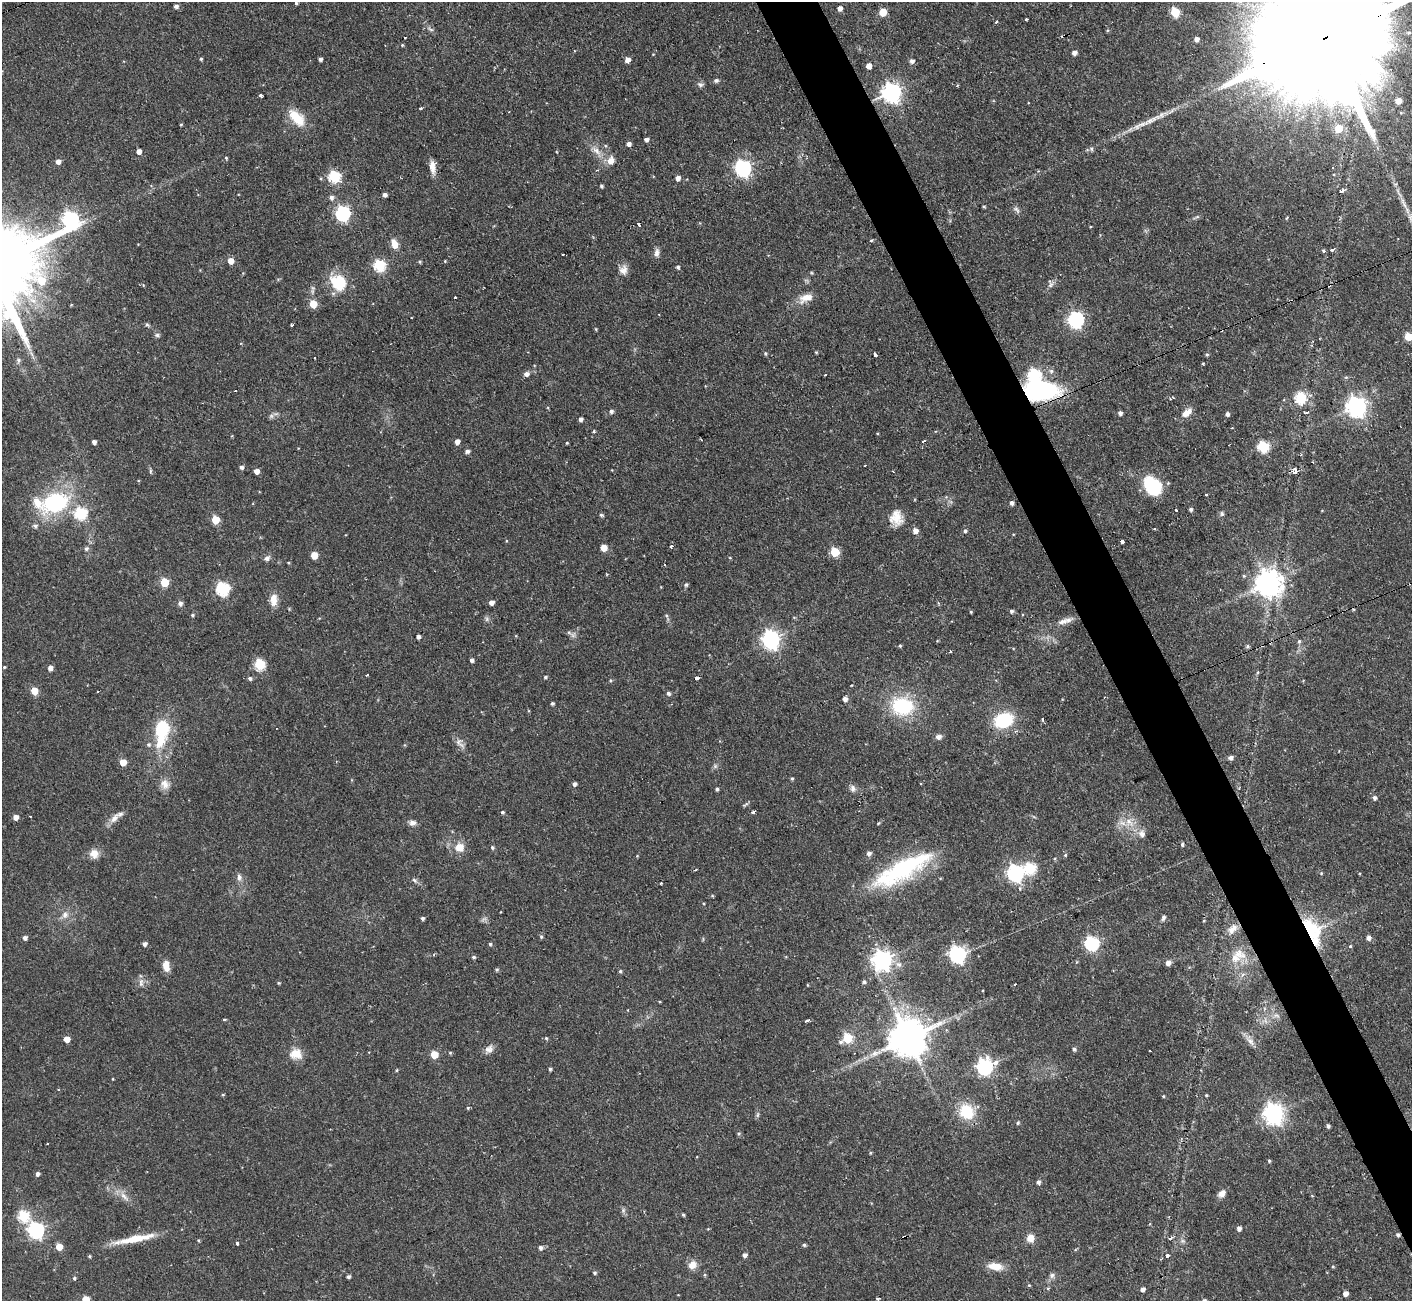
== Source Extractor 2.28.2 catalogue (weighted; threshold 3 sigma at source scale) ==
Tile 6 of 4 x 4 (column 2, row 2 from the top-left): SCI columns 1411-2820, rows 2746-4044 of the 5641 x 5624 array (HDU 1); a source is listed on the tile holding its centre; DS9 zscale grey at full resolution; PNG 1414 x 1303 px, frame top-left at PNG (2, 2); no overlay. Shown black and unused: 4% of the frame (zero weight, under 2 of 3 exposures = <1% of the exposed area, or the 3 px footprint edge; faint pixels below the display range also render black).
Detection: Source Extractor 2.28.2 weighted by HDU 2 'WHT'; one run over the whole footprint, this tile lists its part. Background 0.0722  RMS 0.0059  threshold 0.0263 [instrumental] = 3 sigma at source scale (4.5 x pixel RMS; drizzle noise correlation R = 1.50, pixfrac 1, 0.05/0.05 arcsec/px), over >= 5 px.
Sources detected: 303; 2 too faint to see at this stretch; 1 inside a brighter object's white glare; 9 cosmic-ray / hot-pixel residue — not listed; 3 inside a brighter listed object's ellipse — not listed separately; the other 288 listed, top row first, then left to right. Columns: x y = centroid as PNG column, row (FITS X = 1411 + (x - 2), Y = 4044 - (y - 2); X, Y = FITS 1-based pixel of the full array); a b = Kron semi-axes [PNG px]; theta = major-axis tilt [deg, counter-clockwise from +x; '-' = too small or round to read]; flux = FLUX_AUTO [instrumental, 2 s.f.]
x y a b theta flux
296 3 4 4 - 0.8
176 6 5 4 - 1.9
840 8 5 5 - 3
883 12 5 5 - 13
1175 12 6 5 - 24
1026 19 3 3 - 0.94
996 22 4 3 - 0.66
431 29 8 4 -9 1.2
1324 38 92 23 22 55000
1197 39 4 4 - 2.5
402 45 4 4 - 0.62
1074 53 5 4 - 2.5
201 59 4 3 - 0.83
320 59 4 3 - 1.5
628 60 4 4 - 4.1
912 61 5 5 - 2.1
869 66 5 4 - 5.3
716 80 7 6 - 1.2
700 84 9 7 -1 1.6
892 92 7 7 - 280
261 96 3 3 - 6.8
1398 101 5 5 - 7.1
421 109 3 3 - 0.97
1401 113 6 4 -19 0.65
297 118 25 13 -47 14
181 124 5 3 - 0.53
1338 128 6 6 - 14
646 139 4 4 - 2
629 144 5 4 - 2.3
139 151 4 4 - 3.6
596 151 17 8 -40 5.1
226 158 4 3 - 0.65
611 160 9 7 60 5.1
58 161 5 5 - 3.1
432 167 16 8 -88 5
743 168 7 6 - 180
334 176 6 6 - 59
678 178 5 4 - 2.9
601 186 4 3 - 1.1
1342 191 6 4 22 1.5
385 195 4 4 - 1.9
331 197 6 6 - 2.1
1403 203 21 5 -68 5.1
984 207 3 3 - 0.77
1016 210 11 6 -45 1.8
343 213 6 6 - 120
1197 217 7 4 19 0.94
1287 218 4 3 - 0.66
70 219 9 8 - 150
639 225 4 3 - 2
871 240 5 4 - 0.65
394 244 11 7 -72 5.7
1332 250 4 4 - 1.1
1324 251 4 3 - 2.6
657 253 11 7 82 2.6
563 254 3 2 - 0.99
231 261 5 5 - 5.7
445 261 3 3 - 0.63
420 262 5 4 - 0.78
379 265 6 6 - 59
678 267 5 4 - 1.1
623 270 13 11 81 4.2
338 282 23 18 -43 19
455 297 3 2 - 0.89
806 298 21 11 20 7
313 304 5 5 - 13
1076 320 8 7 - 140
147 325 6 5 - 0.96
292 325 3 3 - 1.2
596 329 4 3 - 0.56
157 335 7 6 - 1.3
1408 336 5 5 - 16
816 352 4 4 - 0.6
765 353 5 5 - 0.85
1207 354 5 4 - 0.89
875 355 3 3 - 14
18 360 7 5 83 1.3
1051 371 7 6 - 1.6
526 374 5 5 - 2.7
825 375 3 2 - 1.1
1034 375 6 6 - 88
1346 377 6 4 18 0.77
235 391 3 2 - 0.46
1301 398 6 6 - 52
1357 406 8 7 - 330
611 411 5 5 - 1.7
1187 412 15 9 43 4.9
1305 412 5 3 - 0.9
1120 413 4 4 - 1.8
1227 414 4 4 - 1.8
271 416 7 6 - 1.4
581 419 4 4 - 1.9
457 441 5 5 - 3.2
923 441 4 3 - 1.7
94 442 4 4 - 2.2
567 443 3 3 - 0.6
1263 447 6 6 - 49
467 451 5 4 - 2
241 467 5 4 - 1.6
151 471 7 4 -82 0.91
256 471 4 4 - 3.8
893 471 3 2 - 0.95
1295 471 8 6 82 2.7
1153 486 20 14 -52 36
1206 494 3 3 - 1.8
55 502 31 21 21 58
1012 503 4 4 - 1.9
1191 509 4 4 - 1.4
1176 511 3 3 - 2.2
81 514 6 6 - 57
1222 514 7 5 -76 1.2
601 515 5 4 - 1
896 518 18 15 -89 9.2
215 520 5 5 - 18
35 526 6 6 - 1.6
1154 528 3 2 - 0.92
915 531 6 5 - 3.7
965 531 5 5 - 1.2
1122 541 4 3 - 3.4
671 546 3 3 - 1.3
604 548 5 5 - 9.4
86 549 6 6 - 1.4
835 552 5 5 - 28
314 555 7 6 - 4.9
267 558 8 6 38 2.1
288 563 4 3 - 0.54
665 565 3 2 - 0.76
164 582 5 5 - 21
1269 583 9 9 - 640
686 585 5 5 - 1.3
223 589 6 6 - 80
273 600 15 9 86 5.9
180 603 6 5 - 2.4
491 603 5 5 - 3.2
1011 611 5 4 - 1.3
971 612 3 3 - 0.64
192 615 5 4 - 0.8
666 616 6 4 -46 0.88
487 619 6 6 - 1.3
1063 622 19 8 17 4.5
573 635 9 8 - 2.2
418 637 4 4 - 1.8
771 640 7 7 - 240
937 641 4 3 - 0.42
1299 641 5 4 - 1.1
900 646 4 3 - 0.79
1248 646 6 5 - 0.97
950 651 3 3 - 1.5
472 660 4 4 - 1.7
260 664 6 6 - 44
4 667 4 3 - 0.7
50 668 5 5 - 3
545 677 4 3 - 0.9
250 678 5 5 - 1.3
34 691 5 5 - 11
668 693 5 5 - 1.6
845 699 5 4 - 2.8
552 703 4 3 - 1.2
902 706 21 17 -15 40
1042 719 5 3 - 1
1003 720 16 12 22 38
162 729 14 7 82 62
939 737 8 6 20 2.1
460 743 18 7 -49 3.6
148 745 6 6 - 1.4
1231 757 5 5 - 2.3
123 762 5 5 - 11
715 766 6 6 - 1.2
792 779 4 4 - 0.88
165 784 14 11 -70 4.9
574 784 4 4 - 1.9
853 788 10 7 -71 2.3
717 789 4 3 - 1.1
1374 798 5 5 - 1.6
746 804 9 3 33 0.98
503 812 4 3 - 0.86
753 812 4 3 - 1.8
16 817 5 5 - 4.1
114 818 18 8 52 4.6
1129 822 16 11 -42 8.1
412 823 9 7 -13 2.5
878 823 4 3 - 0.59
1142 834 9 8 - 3.3
1182 844 5 3 - 1.1
459 847 14 13 - 7.3
492 847 6 4 -88 0.88
869 853 6 5 - 2.1
94 854 11 11 - 5.5
1065 855 5 4 - 0.76
1030 868 6 6 - 50
695 870 4 2 - 0.88
902 870 68 19 28 75
1015 873 7 7 - 180
1321 873 5 4 - 0.55
239 877 9 7 -89 2.5
414 880 8 5 -40 1.5
661 883 3 3 - 0.68
500 912 3 2 - 0.35
65 915 10 9 - 3.7
1163 917 7 5 78 1.7
423 918 4 4 - 1.3
1232 929 17 10 42 5.7
1312 931 30 16 -64 39
541 937 5 5 - 0.83
25 938 5 5 - 2
1368 938 5 5 - 2.5
1092 943 6 6 - 110
145 944 5 4 - 2
490 944 4 4 - 0.88
1350 946 4 3 - 1.1
957 954 7 7 - 190
1239 954 22 14 -20 11
474 957 5 4 - 1.2
882 960 7 7 - 290
1168 963 5 5 - 3.4
166 966 12 7 -83 6.2
497 970 4 4 - 0.92
620 971 5 5 - 0.88
1243 974 6 4 20 1.3
864 982 5 5 - 1.3
141 983 12 6 -85 2.5
279 983 4 4 - 0.63
1014 984 3 2 - 0.61
807 985 4 3 - 0.43
1276 1015 10 4 -10 1.8
224 1019 5 3 - 0.57
807 1021 5 3 - 3.1
546 1038 5 5 - 0.76
847 1038 6 5 - 27
907 1038 11 10 - 1900
67 1039 5 4 - 6.3
1250 1041 18 7 -51 4
841 1042 7 5 16 1.4
489 1049 13 9 49 3.3
1074 1049 5 5 - 1.3
296 1054 14 12 -13 8.6
434 1055 5 5 - 15
985 1067 8 7 - 160
550 1069 4 4 - 0.96
397 1070 5 3 - 0.55
223 1095 4 4 - 0.61
1206 1095 4 3 - 0.64
1163 1096 3 3 - 0.56
468 1108 5 4 - 0.7
967 1111 15 13 -52 21
1274 1114 8 7 - 350
758 1115 8 4 81 1.1
1018 1123 5 4 - 0.91
1328 1126 4 4 - 1.3
739 1134 5 5 - 0.88
870 1153 4 4 - 0.71
1269 1161 4 3 - 0.82
37 1174 4 4 - 1.9
1038 1182 5 4 - 1.8
1222 1194 10 7 46 3.6
124 1196 17 6 -45 4.3
623 1210 7 4 -73 1.3
683 1215 4 3 - 0.81
23 1216 6 6 - 45
1239 1229 4 4 - 2.3
36 1230 7 7 - 160
1398 1235 4 4 - 1.3
1030 1238 8 8 - 5.9
1170 1238 6 4 19 1.1
134 1239 53 7 11 16
198 1240 4 4 - 0.62
1182 1241 6 6 - 1.5
237 1243 4 3 - 1.7
804 1245 5 4 - 1
59 1247 5 5 - 9.8
540 1248 5 5 - 1.7
745 1255 5 4 - 2.2
1167 1255 4 4 - 2.2
89 1256 4 4 - 0.7
692 1265 10 9 - 5.4
995 1266 19 9 -8 7.8
1333 1266 4 4 - 0.65
595 1273 4 4 - 1
705 1275 5 3 - 0.67
1052 1275 8 7 - 1.8
348 1277 4 3 - 1.3
74 1278 5 4 - 0.95
1029 1285 4 4 - 0.61
1048 1288 4 4 - 0.85
1143 1289 4 4 - 2.2
1345 1293 5 4 - 3.5
86 1299 5 5 - 14
878 1299 4 3 - 0.91
Overlapping masked pixels (flux is a lower limit): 3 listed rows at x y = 1324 38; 1312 931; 1398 1235
Isophote crosses this tile's border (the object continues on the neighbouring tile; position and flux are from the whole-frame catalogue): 4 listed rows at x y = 1324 38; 1403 203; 1408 336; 86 1299